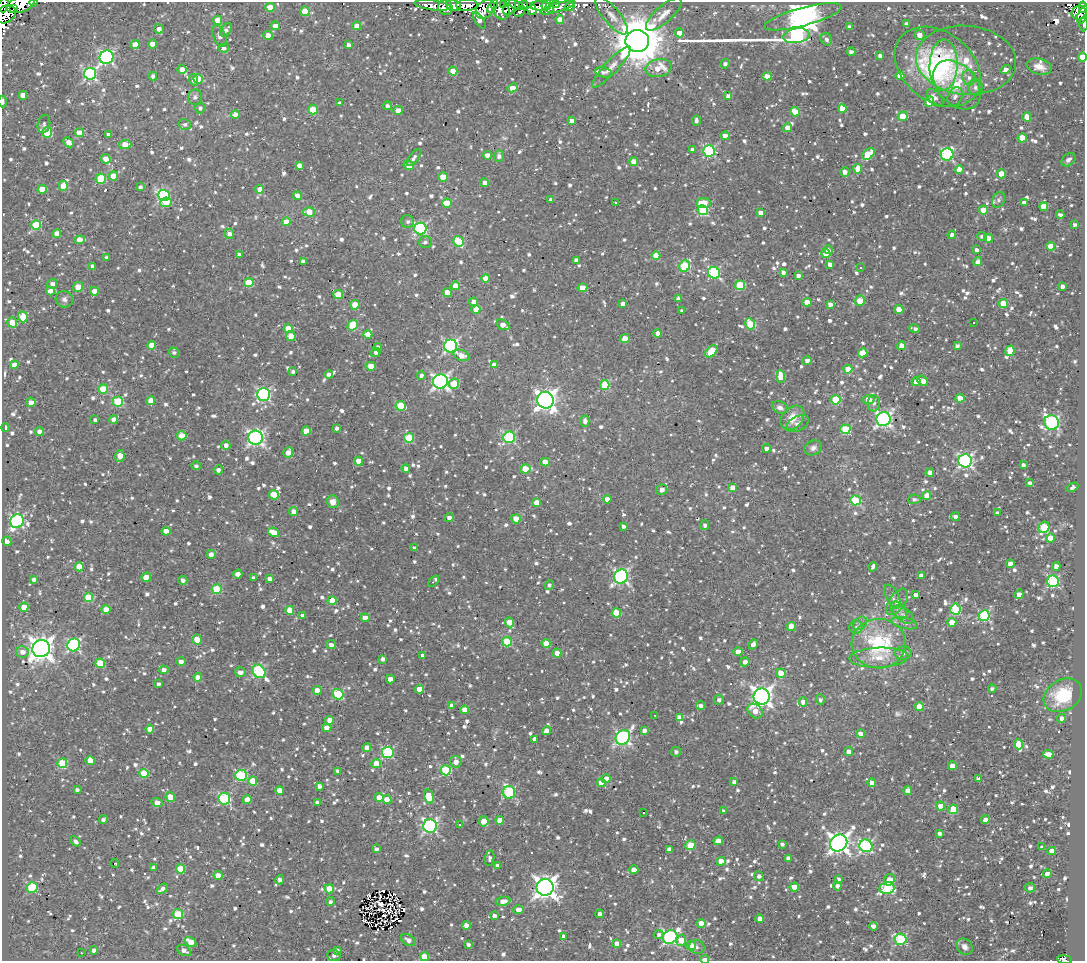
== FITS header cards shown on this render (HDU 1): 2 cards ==
NAXIS1  =                 1083
NAXIS2  =                  959

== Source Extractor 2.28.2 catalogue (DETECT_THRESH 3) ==
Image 1083 x 959 px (HDU 1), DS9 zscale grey, 1 PNG px = 1 image px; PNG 1087 x 963 px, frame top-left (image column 1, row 959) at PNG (2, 2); each listed source drawn as its Kron ellipse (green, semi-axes under 4 px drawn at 4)
Background 0.828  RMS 0.73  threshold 2.2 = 3 sigma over >= 5 px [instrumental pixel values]
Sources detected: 1531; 4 with non-positive FLUX_AUTO (blend fragments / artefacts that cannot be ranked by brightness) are neither listed nor drawn; of the other 1527, the 500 brightest by FLUX_AUTO listed and drawn (1027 fainter detections omitted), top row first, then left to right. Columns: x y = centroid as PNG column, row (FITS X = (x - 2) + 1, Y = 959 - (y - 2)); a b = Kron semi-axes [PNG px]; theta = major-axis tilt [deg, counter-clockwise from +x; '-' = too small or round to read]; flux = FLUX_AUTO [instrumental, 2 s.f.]
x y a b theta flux
34 2 4 2 - 240
20 4 15 7 19 3400
556 4 3 2 - 240
3 5 7 5 72 1200
432 5 18 5 -7 700
453 5 8 5 -20 1600
467 5 10 6 3 2500
504 5 4 3 - 380
516 5 8 3 -26 520
524 5 4 2 - 510
546 5 6 2 65 670
492 6 7 3 57 260
509 6 9 6 71 1000
540 6 10 4 -5 970
550 6 7 4 89 260
270 7 4 4 - 810
445 7 8 7 - 540
570 7 5 4 - 230
1083 7 6 4 -77 560
14 8 3 2 - 300
558 8 18 4 17 270
485 9 11 8 45 1300
501 9 11 8 -61 970
532 10 5 4 - 460
305 11 4 4 - 1400
519 12 6 3 45 280
1079 13 7 6 - 1500
6 14 11 8 34 1700
664 14 23 8 42 440
1083 15 9 4 68 1100
612 16 23 8 -50 460
803 17 40 9 15 86000
218 20 4 4 - 830
479 20 9 4 -57 290
560 20 4 4 - 620
906 24 4 3 - 150
1083 24 7 3 -90 200
276 26 4 4 - 510
357 26 4 4 - 430
849 27 4 4 - 170
159 29 5 4 - 240
226 30 8 5 53 200
679 33 4 4 - 450
268 35 4 4 - 540
919 35 5 5 - 530
219 36 11 6 -64 210
796 36 13 7 9 9000
827 39 6 5 - 160
637 41 12 11 - 260000
135 44 4 4 - 520
153 44 4 4 - 630
349 45 4 4 - 230
224 48 5 4 - 190
851 52 4 3 - 170
880 56 4 3 - 220
107 57 7 6 - 11000
1082 57 4 4 - 670
966 60 50 34 -5 2700
725 64 5 4 - 190
944 65 25 14 88 3400
611 67 27 6 47 480
938 67 47 34 -38 8900
1039 67 13 7 -14 570
659 68 13 9 12 1000
182 69 4 4 - 370
1006 70 5 4 - 310
453 71 4 4 - 700
603 72 8 5 -8 140
90 74 6 6 - 6800
153 76 4 3 - 240
767 76 4 4 - 400
900 76 4 4 - 810
969 78 7 6 - 200
198 79 5 4 - 860
194 80 6 4 -72 250
957 85 28 19 -47 3000
975 87 8 7 - 210
513 88 5 4 - 700
23 95 4 4 - 520
728 96 4 4 - 240
955 96 10 7 65 220
195 97 8 7 - 170
935 98 10 6 -51 240
3 101 6 3 90 180
929 102 5 4 - 1300
339 103 3 3 - 150
387 106 4 4 - 160
200 108 5 4 - 150
842 109 4 4 - 940
313 110 5 4 - 1700
398 110 4 4 - 500
795 112 5 4 - 1000
235 114 4 4 - 420
903 116 5 4 - 1400
1027 117 4 4 - 890
696 120 5 3 - 160
572 121 4 4 - 400
44 124 9 6 78 150
185 124 6 5 - 150
788 128 5 4 - 960
47 133 5 5 - 2200
79 133 4 4 - 900
109 135 4 3 - 240
725 136 4 4 - 510
1022 138 4 4 - 860
69 142 5 4 - 590
125 145 6 4 4 840
692 149 4 4 - 160
709 151 5 5 - 5400
868 154 7 4 39 1900
487 155 4 4 - 340
947 155 6 6 - 6100
499 156 6 5 - 220
414 158 10 4 53 170
106 159 5 4 - 820
1068 160 8 6 39 170
634 162 4 4 - 800
299 165 4 4 - 350
409 165 5 4 - 520
858 169 5 4 - 820
959 170 4 4 - 620
845 172 5 4 - 280
1001 174 4 4 - 880
114 176 4 4 - 950
443 177 4 4 - 1300
101 179 5 5 - 2300
485 183 4 4 - 420
63 186 5 4 - 1000
140 187 4 4 - 150
42 189 4 4 - 830
260 189 4 4 - 450
164 195 6 5 - 6300
297 196 4 4 - 440
551 200 4 3 - 190
998 200 8 6 61 160
166 202 6 4 11 1100
615 202 3 3 - 750
447 203 5 4 - 1400
703 203 7 5 7 1600
1024 203 4 4 - 370
1044 206 4 4 - 880
703 210 5 5 - 3400
983 210 4 4 - 980
309 212 6 4 -2 970
761 213 4 4 - 310
1060 215 4 3 - 170
286 222 4 4 - 680
408 222 6 6 - 160
36 225 5 5 - 2300
1075 225 4 3 - 170
420 228 6 6 - 7700
57 234 4 4 - 590
229 234 5 5 - 310
952 235 4 3 - 210
982 236 5 3 - 170
989 238 4 4 - 350
80 240 5 4 - 760
458 241 5 5 - 2900
425 242 6 5 - 140
1050 246 4 4 - 670
828 250 5 4 - 260
976 250 4 3 - 170
239 254 4 3 - 160
826 254 4 4 - 820
656 256 4 4 - 1200
107 258 3 3 - 160
576 260 4 4 - 190
303 261 4 4 - 220
978 262 5 4 - 240
830 264 4 4 - 180
92 266 4 3 - 210
685 266 6 5 - 3900
861 267 3 3 - 170
783 272 4 3 - 200
714 273 6 5 - 6000
798 276 4 3 - 220
485 278 4 4 - 650
249 282 5 4 - 2200
52 284 5 4 - 230
740 285 5 5 - 2300
455 286 4 4 - 870
1062 286 4 3 - 200
78 287 5 4 - 1100
582 288 5 4 - 720
50 291 4 4 - 550
94 291 4 4 - 540
447 293 5 4 - 780
338 294 5 4 - 1500
64 299 9 8 - 210
678 299 4 3 - 220
860 301 5 5 - 1200
474 302 4 4 - 680
807 302 4 4 - 800
623 304 4 4 - 340
830 304 4 4 - 310
1003 304 4 4 - 1300
355 305 5 4 - 990
476 309 4 4 - 830
899 310 4 4 - 800
682 311 4 3 - 190
23 317 5 5 - 1200
12 322 5 4 - 870
974 323 3 3 - 160
750 324 6 5 - 2200
353 325 5 5 - 2200
503 325 7 4 -31 500
288 328 4 4 - 1200
915 328 5 3 - 140
657 333 4 4 - 250
368 334 4 4 - 740
291 336 5 4 - 640
625 339 5 4 - 890
152 345 4 4 - 840
451 346 7 6 - 9600
902 346 4 4 - 910
957 346 4 4 - 190
378 347 4 4 - 150
711 351 7 4 46 1600
1010 351 5 4 - 1200
376 352 5 4 - 150
174 353 5 4 - 150
863 353 4 4 - 1000
461 355 8 5 -21 450
807 361 4 4 - 350
14 365 4 4 - 600
494 365 4 4 - 430
371 366 5 4 - 860
848 369 4 4 - 870
293 372 4 3 - 160
329 375 4 4 - 250
421 375 4 4 - 170
781 377 6 4 -83 970
440 381 7 7 - 15000
922 381 6 4 -37 790
916 382 4 4 - 470
454 384 5 5 - 1800
605 385 5 4 - 2500
103 389 5 4 - 1800
264 394 6 6 - 8900
960 398 4 4 - 730
869 399 6 4 5 860
545 400 8 8 - 30000
836 400 5 4 - 2400
151 401 4 4 - 750
31 402 5 4 - 440
118 402 5 5 - 3200
874 403 8 6 87 180
401 406 5 5 - 2000
780 408 8 6 -27 220
792 418 14 10 48 840
113 419 4 4 - 360
883 419 7 7 - 15000
95 420 4 3 - 190
585 421 5 4 - 260
1052 422 7 7 - 8700
798 424 12 7 29 290
5 427 4 3 - 140
337 428 4 3 - 170
845 429 5 5 - 2700
306 431 4 4 - 830
39 432 4 4 - 360
182 436 4 4 - 960
509 437 6 6 - 5500
256 438 7 7 - 14000
409 438 5 5 - 2100
226 445 4 4 - 310
767 448 4 3 - 220
813 448 9 7 26 230
288 452 5 4 - 550
120 456 6 4 79 810
359 461 4 4 - 700
965 461 7 6 - 12000
545 462 4 4 - 980
1023 465 4 3 - 140
196 466 5 4 - 150
406 468 4 4 - 240
525 469 5 4 - 1100
218 470 4 4 - 210
930 473 4 4 - 300
1030 483 4 4 - 180
1073 487 6 4 27 150
732 488 4 4 - 740
662 490 6 5 - 330
274 495 5 4 - 1300
927 496 4 4 - 880
607 499 4 4 - 410
914 499 6 4 1 170
855 500 5 5 - 2800
333 502 6 6 - 390
537 502 4 4 - 520
294 511 4 4 - 440
997 513 4 4 - 170
955 517 4 3 - 220
449 518 4 4 - 250
516 519 4 4 - 1000
17 521 7 6 - 8000
705 525 5 4 - 150
623 526 4 3 - 160
1044 527 6 5 - 2800
166 531 4 4 - 580
273 532 6 4 -29 850
1050 538 4 4 - 850
7 541 5 4 - 250
414 548 4 3 - 140
211 554 4 4 - 290
1010 564 4 4 - 490
1056 566 4 4 - 270
79 567 4 4 - 1200
873 567 5 3 - 170
238 574 5 4 - 370
621 576 7 6 - 12000
921 576 4 4 - 390
146 577 4 4 - 910
254 578 4 3 - 170
34 579 4 3 - 170
270 579 4 3 - 250
183 580 4 4 - 190
434 581 7 3 48 310
1053 581 6 6 - 6500
549 585 5 4 - 150
217 589 5 5 - 2300
1019 594 5 4 - 350
916 595 4 4 - 290
88 597 5 4 - 1800
892 597 13 6 -63 230
332 600 4 4 - 980
897 602 15 8 55 420
24 607 4 4 - 940
106 609 4 4 - 820
955 609 5 5 - 3200
290 610 5 4 - 770
898 610 10 7 -51 270
616 613 4 4 - 1700
302 615 4 3 - 170
903 615 12 6 -39 260
984 616 5 5 - 5100
365 618 4 4 - 660
509 622 5 4 - 860
952 622 4 4 - 820
860 623 8 5 45 170
904 623 13 5 -13 240
791 626 4 4 - 890
856 627 7 6 - 160
197 640 5 4 - 1300
507 642 5 5 - 2600
546 643 4 4 - 860
753 644 5 4 - 250
879 644 27 25 -2 4600
74 645 7 6 - 7600
331 645 5 4 - 210
41 649 9 8 - 51000
22 652 6 5 - 330
738 652 4 4 - 790
557 653 4 4 - 470
903 653 8 6 6 220
423 656 4 4 - 220
879 658 29 10 2 1000
383 659 4 4 - 220
181 661 5 4 - 300
745 662 4 4 - 260
100 663 5 4 - 1700
164 670 4 4 - 320
259 671 7 6 - 5500
240 672 5 5 - 280
781 673 4 4 - 1200
198 677 4 4 - 580
390 679 4 4 - 480
159 684 4 3 - 170
419 689 4 4 - 810
992 689 4 3 - 150
317 690 4 4 - 750
338 694 5 5 - 3600
1063 695 20 15 31 2600
762 696 8 8 - 28000
719 700 5 5 - 210
820 700 5 4 - 150
803 702 4 4 - 290
701 705 4 4 - 220
452 706 4 4 - 300
919 706 4 4 - 1000
465 710 4 4 - 720
755 711 8 6 -41 530
655 715 3 2 - 140
679 717 4 4 - 180
1062 718 4 4 - 310
330 720 4 4 - 610
327 728 4 4 - 640
150 729 4 4 - 620
644 730 4 3 - 240
546 731 5 4 - 440
861 734 4 4 - 660
623 737 8 6 44 11000
535 739 4 4 - 250
1019 744 5 4 - 970
367 748 4 4 - 380
388 752 6 6 - 5400
676 752 5 5 - 160
849 752 4 4 - 370
1048 754 5 4 - 730
90 760 4 4 - 650
456 762 6 5 - 340
62 763 5 5 - 2400
376 764 5 4 - 800
952 766 4 4 - 800
446 770 5 5 - 3600
338 771 4 3 - 190
144 773 4 4 - 1900
241 775 6 5 - 4600
978 778 4 3 - 150
606 779 4 4 - 610
253 781 4 4 - 1000
734 782 4 3 - 190
601 783 4 4 - 680
872 783 4 4 - 400
319 786 4 3 - 220
77 790 4 3 - 170
280 791 4 4 - 850
908 791 4 4 - 580
509 792 6 6 - 4700
170 797 5 4 - 840
379 797 4 4 - 500
429 797 7 4 -75 1400
224 799 6 5 - 5500
247 800 4 4 - 660
387 800 4 4 - 850
317 802 4 3 - 180
157 803 5 4 - 510
941 806 4 4 - 880
953 809 5 4 - 1500
724 811 4 4 - 160
644 813 3 3 - 430
103 820 4 4 - 160
500 820 4 4 - 680
985 820 4 4 - 470
484 821 5 5 - 760
459 825 3 3 - 620
430 826 7 6 - 10000
939 833 4 4 - 190
75 841 6 4 -49 180
718 841 4 4 - 650
839 843 9 8 - 32000
782 844 4 3 - 140
690 845 5 4 - 1900
866 846 6 6 - 7600
1042 847 4 4 - 160
376 849 4 4 - 190
669 849 4 4 - 250
1052 851 4 4 - 830
489 858 8 5 81 170
788 858 4 4 - 340
721 861 4 4 - 800
115 863 4 3 - 150
497 866 4 3 - 190
153 867 4 3 - 150
181 869 4 4 - 1400
634 870 4 4 - 670
1047 874 4 4 - 420
218 875 4 4 - 650
759 876 5 4 - 180
839 879 4 3 - 140
280 880 5 4 - 240
889 880 6 5 - 870
837 886 4 4 - 250
32 887 5 5 - 3500
545 887 8 8 - 39000
794 887 4 4 - 900
887 888 8 6 13 4200
1030 888 5 4 - 210
162 889 6 4 37 240
329 889 4 4 - 970
503 901 7 4 11 360
330 902 4 4 - 140
519 910 5 4 - 450
178 914 5 5 - 2000
600 914 4 4 - 200
494 916 4 4 - 260
760 919 4 4 - 470
701 923 4 4 - 780
466 926 4 4 - 810
873 926 4 4 - 230
659 935 5 4 - 180
564 936 4 4 - 250
670 937 7 6 - 11000
901 939 6 5 - 5400
408 940 8 5 -32 260
681 940 5 5 - 870
191 942 6 4 -33 980
617 943 4 4 - 530
468 944 3 3 - 140
691 945 5 4 - 600
697 947 8 7 - 150
965 947 9 7 -46 280
94 950 4 4 - 260
184 950 7 5 -28 270
337 950 4 4 - 170
81 953 3 2 - 190
334 956 6 5 - 170
424 957 4 4 - 1500
705 959 4 2 - 430
1065 959 7 2 -7 960
At the frame edge (FLAGS 8, measured only in part): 13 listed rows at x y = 34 2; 20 4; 3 5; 1083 7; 6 14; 1083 15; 1083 24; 1082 57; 3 101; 334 956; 424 957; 705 959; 1065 959
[1027 fainter detections neither listed nor drawn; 4 non-positive-flux detections neither listed nor drawn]